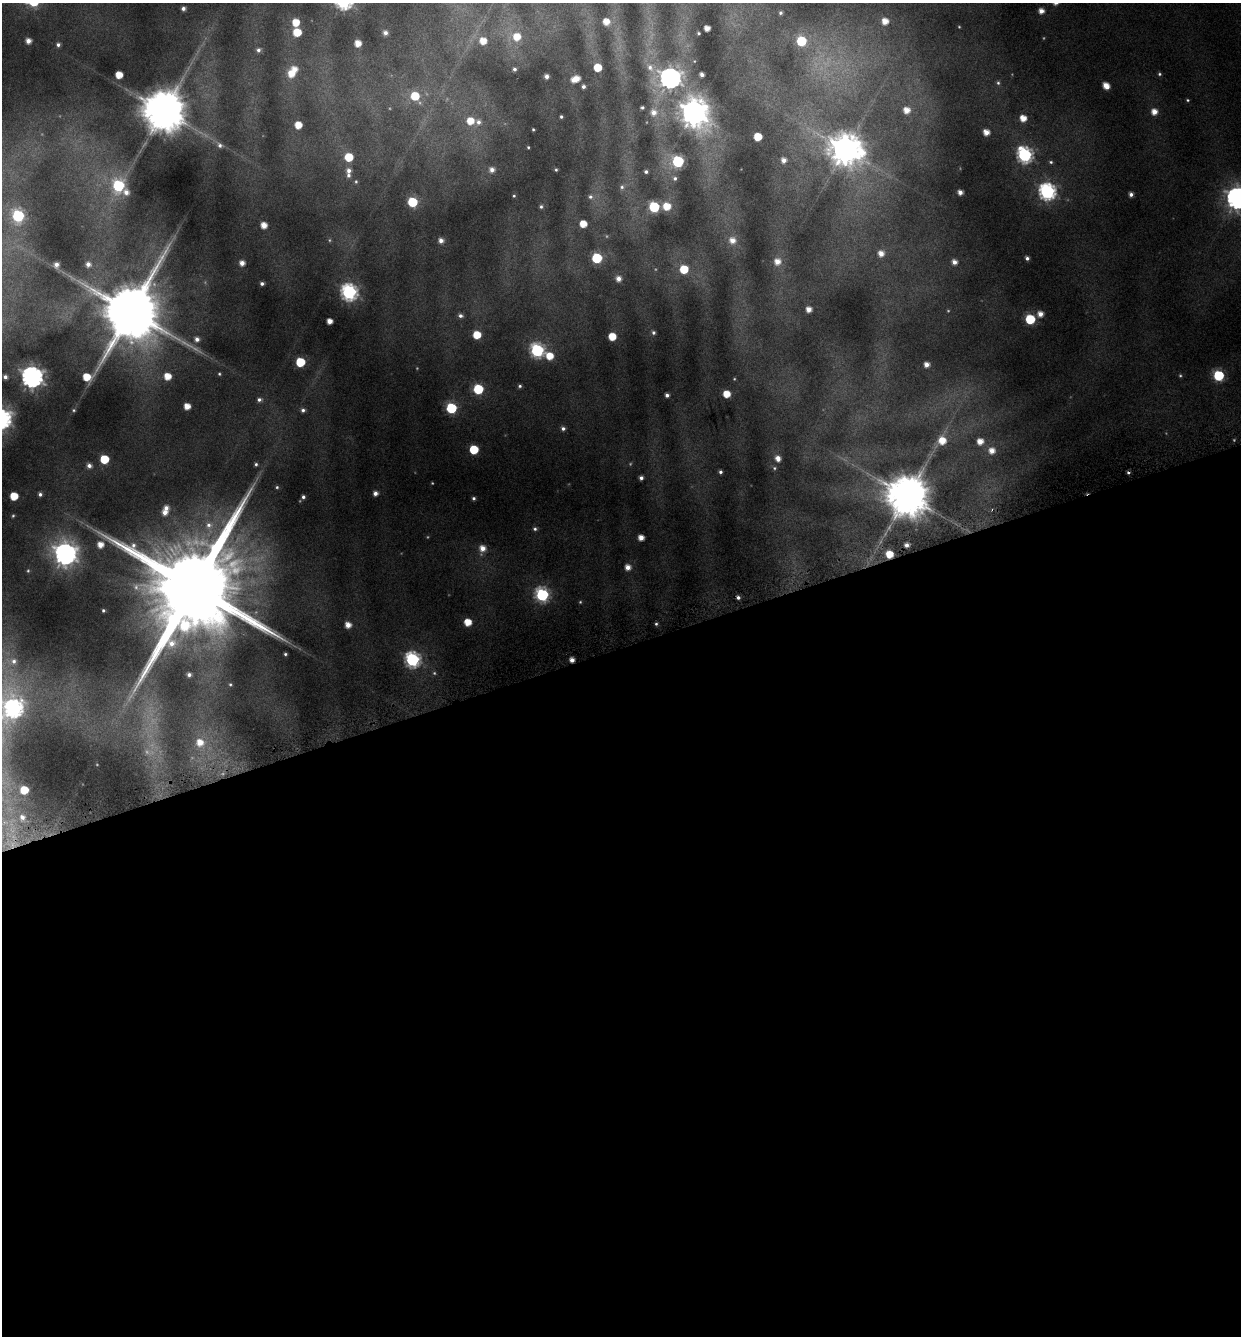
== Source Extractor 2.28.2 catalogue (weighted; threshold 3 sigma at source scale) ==
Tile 15 of 4 x 4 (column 3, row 4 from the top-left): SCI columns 2605-3843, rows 4-1337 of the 5150 x 5376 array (HDU 1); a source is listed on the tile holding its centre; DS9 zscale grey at full resolution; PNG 1243 x 1338 px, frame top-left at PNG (2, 3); no overlay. Shown black and unused: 52% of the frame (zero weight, under 4 of 8 exposures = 2% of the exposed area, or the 3 px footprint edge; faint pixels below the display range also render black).
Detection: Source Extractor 2.28.2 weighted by HDU 2 'WHT'; one run over the whole footprint, this tile lists its part. Background 0.0967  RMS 0.01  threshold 0.0408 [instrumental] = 3 sigma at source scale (4.09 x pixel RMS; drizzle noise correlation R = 1.36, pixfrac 0.8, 0.0396/0.0396 arcsec/px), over >= 5 px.
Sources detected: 183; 13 too faint to see at this stretch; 2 cosmic-ray / hot-pixel residue — not listed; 4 inside a brighter listed object's ellipse — not listed separately; the other 164 listed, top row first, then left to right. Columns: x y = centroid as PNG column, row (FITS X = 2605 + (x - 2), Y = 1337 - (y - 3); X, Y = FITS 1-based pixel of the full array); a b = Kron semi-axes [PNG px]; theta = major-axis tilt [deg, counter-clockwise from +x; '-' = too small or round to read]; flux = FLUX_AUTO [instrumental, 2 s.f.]
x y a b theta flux
183 8 4 4 - 3.2
1041 11 5 5 - 6.4
780 13 4 4 - 1.9
885 21 6 6 - 9.9
296 22 6 5 - 15
606 22 5 5 - 10
707 28 5 4 - 7.9
297 32 6 6 - 22
385 33 6 5 - 3.8
698 33 3 3 - 1.1
517 37 7 7 - 15
28 41 4 4 - 6.1
483 41 7 7 - 12
801 41 6 6 - 45
358 43 5 5 - 11
58 45 5 4 - 2.5
258 50 5 5 - 2.5
597 67 5 5 - 23
650 67 11 8 -58 5.9
514 69 4 4 - 2.3
291 74 7 7 - 12
1159 74 4 4 - 1.4
119 75 5 5 - 15
702 75 4 4 - 4.1
546 76 4 4 - 4
577 78 5 4 - 7.9
670 78 8 7 - 630
998 83 5 5 - 1.7
583 86 4 3 - 2.5
1106 86 6 5 - 11
415 96 8 7 - 26
1188 100 4 3 - 1.1
642 107 3 3 - 1.4
906 110 7 7 - 10
164 111 11 11 - 3900
654 112 8 7 - 6.7
1154 112 6 6 - 8.6
694 113 10 9 - 1300
561 117 3 3 - 1.4
1023 118 5 5 - 11
470 121 7 7 - 15
478 122 8 7 - 4.7
298 125 5 5 - 15
533 129 3 2 - 0.99
986 132 5 5 - 8.7
758 137 5 5 - 22
220 145 8 6 -49 3.1
528 147 3 3 - 0.98
845 149 11 10 - 1900
1025 155 8 7 - 200
349 157 6 6 - 25
784 160 5 4 - 5.1
678 161 6 6 - 99
1051 162 5 4 - 1.5
492 170 6 6 - 5
556 170 4 3 - 1.1
349 171 7 6 - 4.2
646 172 4 4 - 2
675 178 6 6 - 2.4
356 181 5 4 - 1.3
118 186 7 7 - 90
622 187 7 6 - 2.6
1047 191 7 7 - 280
126 192 7 6 - 5.3
960 192 4 4 - 5.5
1131 194 5 4 - 3.5
514 196 4 3 - 1.1
590 197 6 6 - 2.6
1237 198 8 8 - 660
412 202 6 6 - 47
667 206 7 7 - 16
541 207 5 4 - 1.7
654 207 6 6 - 72
18 216 7 6 - 100
583 224 5 5 - 14
264 225 5 5 - 9.7
441 240 6 5 - 5.2
732 240 8 7 - 8.1
881 253 7 7 - 7.8
597 258 6 6 - 57
1027 258 4 4 - 2.6
777 262 7 7 - 8.5
954 262 5 5 - 5.8
242 263 5 4 - 6.3
88 264 5 5 - 4.8
56 265 6 5 - 5.2
684 269 6 6 - 26
618 279 5 5 - 5.9
262 284 4 3 - 2.3
349 292 7 7 - 250
809 309 5 4 - 7.3
131 311 21 16 66 8100
1040 314 6 6 - 6.9
460 316 6 5 - 2.6
1030 319 6 6 - 54
329 321 4 4 - 7.6
653 333 5 5 - 2.1
477 335 6 5 - 21
612 336 5 5 - 18
197 339 7 6 - 4.4
537 350 7 7 - 160
549 356 7 6 - 16
300 362 6 6 - 42
926 364 4 4 - 6
219 374 4 4 - 1.2
1219 375 6 6 - 72
167 376 6 6 - 14
5 377 4 3 - 2.7
32 377 8 7 - 650
520 386 5 4 - 1.7
478 389 6 6 - 48
726 394 5 5 - 16
667 395 4 4 - 3.1
259 400 6 5 - 2.7
187 406 5 5 - 10
451 408 6 6 - 69
74 410 6 5 - 1.4
303 410 6 5 - 2.6
563 428 5 5 - 2.7
942 441 8 7 - 15
980 441 6 6 - 9.5
474 449 6 6 - 36
992 451 7 7 - 8.3
778 458 7 6 - 6.5
104 459 6 6 - 33
256 464 4 4 - 1.7
89 466 6 6 - 4.1
774 468 6 5 - 1.5
720 472 4 3 - 2.1
641 478 4 4 - 3
277 487 4 4 - 1.3
375 493 5 4 - 4.4
40 494 4 4 - 2.3
14 496 5 5 - 21
907 496 11 11 - 3800
303 497 4 4 - 2.3
474 498 4 4 - 1.9
165 512 6 6 - 6.5
13 516 4 3 - 0.98
209 525 10 9 - 7.9
535 529 5 5 - 2
641 537 5 5 - 8.1
100 545 6 6 - 9.2
906 545 4 4 - 4.2
482 548 7 7 - 8
65 554 9 8 - 670
889 554 5 5 - 17
628 567 6 5 - 6.8
194 587 33 22 -81 28000
542 595 7 7 - 140
103 610 3 3 - 1.2
468 622 5 5 - 15
656 624 4 4 - 1.5
348 625 5 5 - 8.2
285 654 3 3 - 1.3
412 660 7 7 - 190
572 660 4 4 - 5.6
14 661 9 9 - 5.8
189 675 6 5 - 3.6
230 684 6 5 - 1.6
12 708 20 11 10 340
200 742 9 9 - 14
24 790 5 5 - 22
22 817 7 6 - 3.3
Overlapping masked pixels (flux is a lower limit): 2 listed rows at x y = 889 554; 572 660
Isophote crosses this tile's border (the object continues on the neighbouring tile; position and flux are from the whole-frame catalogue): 2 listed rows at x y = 1237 198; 12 708